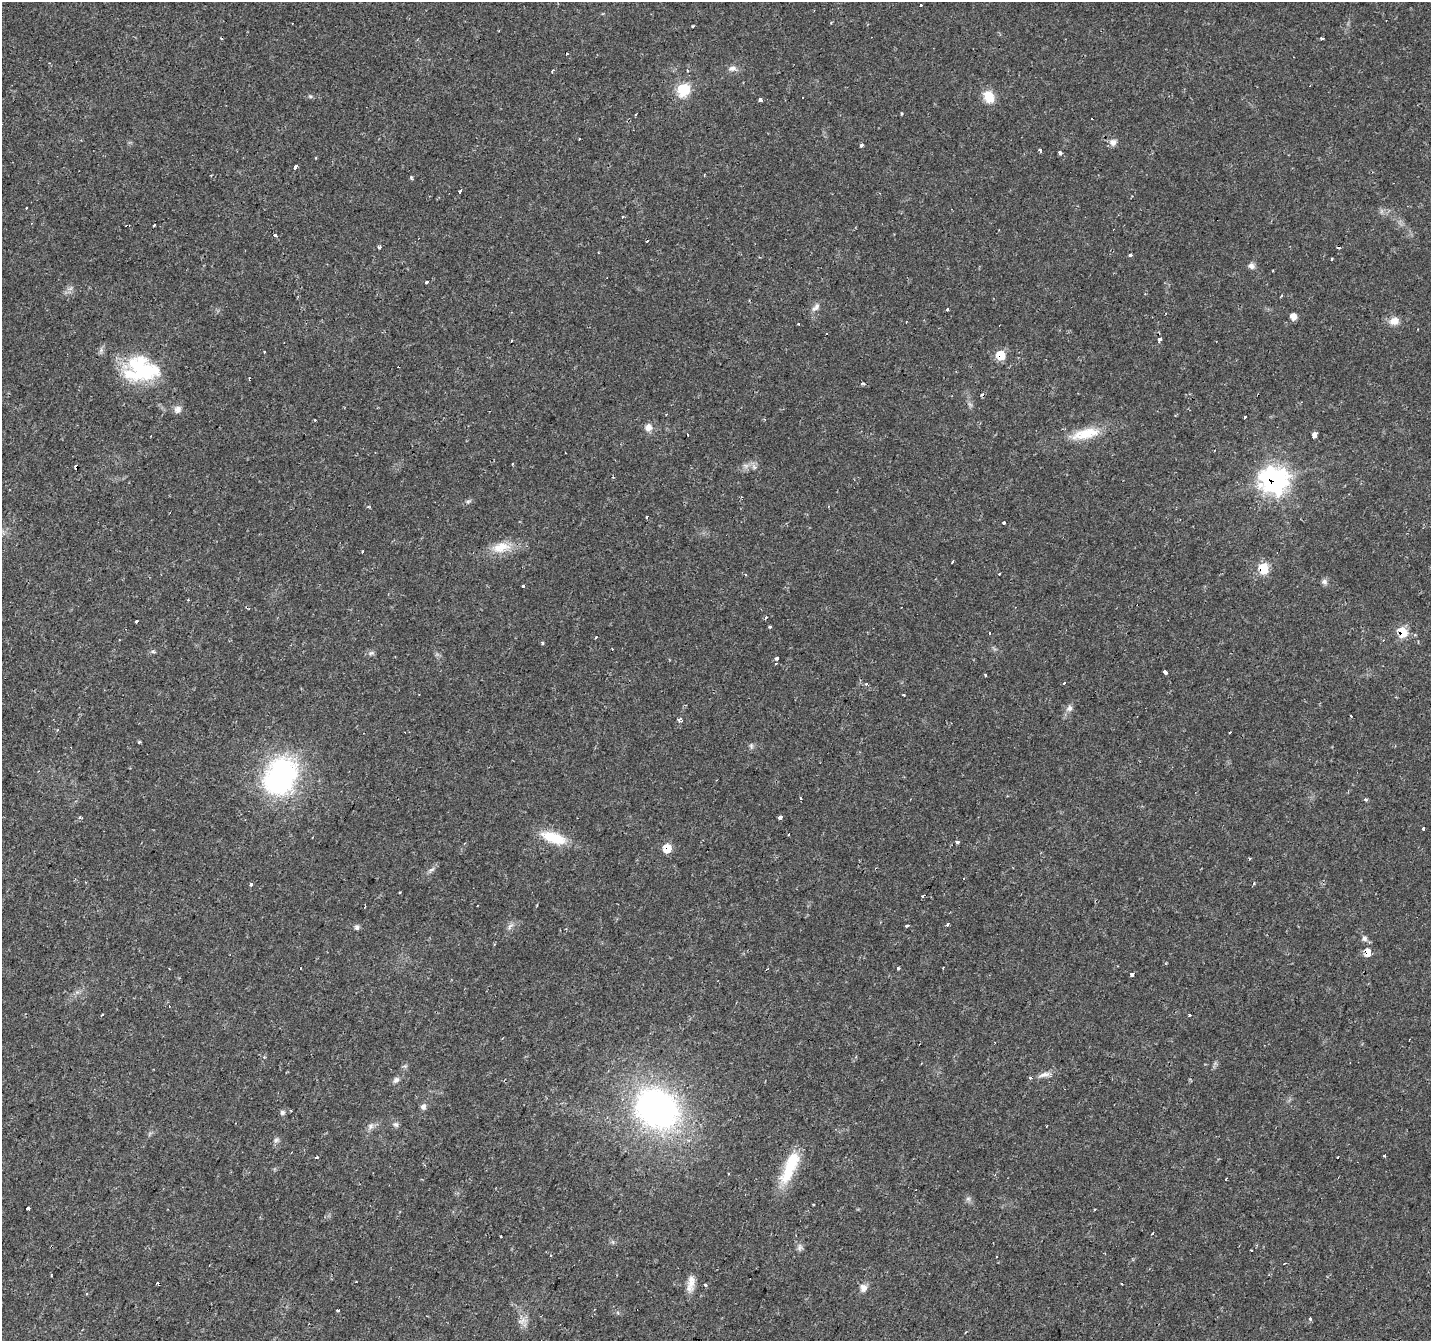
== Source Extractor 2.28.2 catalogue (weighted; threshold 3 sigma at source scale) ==
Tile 7 of 4 x 4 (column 3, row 2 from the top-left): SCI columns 2863-4291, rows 2947-4285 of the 5719 x 5826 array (HDU 1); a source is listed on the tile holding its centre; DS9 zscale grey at full resolution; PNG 1433 x 1343 px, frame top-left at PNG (2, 2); no overlay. Shown black and unused: <1% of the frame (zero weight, under 2 of 3 exposures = <1% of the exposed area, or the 3 px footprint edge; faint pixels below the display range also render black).
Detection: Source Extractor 2.28.2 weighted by HDU 2 'WHT'; one run over the whole footprint, this tile lists its part. Background 0.0177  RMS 0.0029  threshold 0.0133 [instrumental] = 3 sigma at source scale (4.5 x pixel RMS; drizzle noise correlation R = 1.50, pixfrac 1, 0.0396/0.0396 arcsec/px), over >= 5 px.
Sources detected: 172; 2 inside a brighter object's white glare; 38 cosmic-ray / hot-pixel residue — not listed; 2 inside a brighter listed object's ellipse — not listed separately; the other 130 listed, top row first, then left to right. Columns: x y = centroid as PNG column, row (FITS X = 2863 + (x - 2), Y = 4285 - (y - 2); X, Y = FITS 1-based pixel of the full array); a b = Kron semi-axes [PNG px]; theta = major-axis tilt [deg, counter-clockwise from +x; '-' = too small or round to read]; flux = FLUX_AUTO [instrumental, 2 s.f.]
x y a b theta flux
921 5 3 3 - 0.71
693 26 3 3 - 0.88
1321 38 4 3 - 2.1
732 68 11 7 10 1.5
552 71 5 3 - 0.37
683 89 7 6 - 29
310 96 6 4 -18 0.42
802 97 3 2 - 0.35
989 97 15 11 -62 5
760 100 4 3 - 2.8
1092 119 2 2 - 0.27
579 139 3 2 - 0.4
1113 142 9 9 - 1.6
862 146 3 3 - 3.4
1040 150 4 3 - 0.99
1060 153 4 3 - 1.6
295 167 5 3 - 5.3
411 177 4 3 - 0.49
460 191 4 3 - 2.4
26 207 3 3 - 0.73
275 235 3 3 - 7.4
379 247 3 3 - 0.91
598 253 3 2 - 0.33
1130 255 3 3 - 3.2
1332 259 3 2 - 0.6
1251 266 8 7 - 1.2
426 282 3 3 - 4.2
816 307 14 7 50 1.5
947 309 3 3 - 1.8
1293 316 7 6 - 1.9
1394 321 13 10 16 2.7
1160 339 3 3 - 9.8
264 351 3 3 - 1
1001 355 7 7 - 8.2
137 367 40 25 -75 17
864 383 5 3 - 0.5
178 409 10 9 - 1.4
1245 417 3 3 - 1.2
648 427 11 10 - 1.9
1085 434 38 13 13 8.5
1315 435 3 3 - 48
76 466 5 3 - 3.2
754 467 7 5 -45 0.84
1274 480 12 11 - 160
468 501 7 4 2 0.54
1004 523 3 3 - 1.8
501 547 27 13 12 6.3
952 562 3 3 - 2.3
1264 568 9 7 -72 9.8
746 574 4 3 - 0.4
999 574 3 2 - 0.32
1324 582 8 7 - 1
523 586 3 3 - 5.3
765 618 3 3 - 0.99
137 621 3 3 - 11
770 627 4 3 - 0.41
1403 632 9 7 -61 8.2
990 633 3 3 - 0.65
542 643 5 3 - 0.35
371 653 8 6 5 0.76
777 659 4 3 - 2.2
1165 672 3 3 - 6.6
986 675 3 3 - 0.76
1064 683 3 2 - 0.52
866 684 3 3 - 0.68
904 695 3 3 - 0.34
1069 708 9 8 - 1.2
679 720 5 4 - 1.1
1230 732 3 3 - 0.85
139 742 4 3 - 0.31
751 746 9 5 -82 0.67
281 776 45 34 65 52
801 798 3 3 - 0.35
1365 799 3 3 - 1.7
781 817 3 3 - 4.5
80 818 6 3 8 0.45
1423 829 3 3 - 3.9
788 835 3 3 - 1.1
554 838 34 13 -18 8.8
958 842 3 3 - 1.4
464 843 4 2 - 0.27
667 848 8 7 - 5.3
431 870 9 5 19 0.85
1254 883 3 3 - 3.8
251 884 3 3 - 2.4
400 892 3 2 - 0.43
923 896 4 3 - 0.98
947 924 3 3 - 2.1
510 926 11 5 52 1.1
907 926 4 2 - 0.57
357 927 7 5 -70 0.79
1364 938 8 7 - 0.93
1368 952 11 7 -80 2.7
898 968 3 3 - 0.89
943 968 2 2 - 0.28
1132 975 3 3 - 3.3
102 1015 4 3 - 1.8
1190 1015 3 3 - 2.7
1044 1075 18 6 15 1.9
396 1080 9 7 44 1.1
423 1106 8 7 - 1.1
657 1108 44 36 -37 93
282 1112 6 6 - 0.79
396 1125 7 7 - 0.86
370 1126 9 8 - 1.2
276 1140 7 6 - 0.83
1384 1156 3 3 - 1.1
317 1157 3 3 - 0.96
1338 1157 3 3 - 1
790 1167 45 13 66 12
729 1174 3 2 - 0.44
1226 1179 3 3 - 0.77
968 1199 7 6 - 0.81
813 1204 3 3 - 0.7
28 1208 3 3 - 0.77
613 1242 6 4 -71 0.46
800 1247 10 7 82 1
1251 1250 3 2 - 0.51
1284 1263 3 2 - 0.67
51 1275 3 2 - 0.28
157 1283 3 3 - 1
691 1284 24 9 80 3.1
1121 1284 3 3 - 1.2
705 1285 3 3 - 0.64
863 1288 11 10 - 1.7
87 1294 3 3 - 0.74
594 1310 3 2 - 0.23
338 1311 4 3 - 0.38
1310 1319 3 3 - 1.6
522 1321 14 7 17 1.7
Overlapping masked pixels (flux is a lower limit): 7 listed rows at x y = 1001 355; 76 466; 1274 480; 1264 568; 1403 632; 667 848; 1368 952